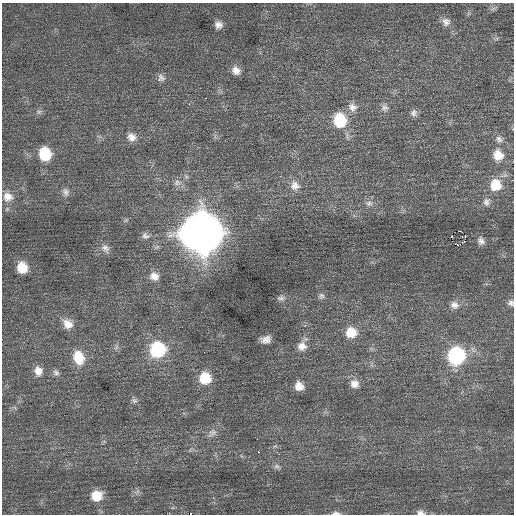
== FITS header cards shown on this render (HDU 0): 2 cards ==
NAXIS1  =                  512 / Axis length
NAXIS2  =                  512 / Axis length

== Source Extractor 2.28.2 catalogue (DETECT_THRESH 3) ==
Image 512 x 512 px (HDU 0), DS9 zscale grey, 1 PNG px = 1 image px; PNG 516 x 516 px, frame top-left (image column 1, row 512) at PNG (2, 3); no overlay
Background 0.213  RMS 0.69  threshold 2.07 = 3 sigma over >= 5 px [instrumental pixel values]
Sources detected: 56; all 56 listed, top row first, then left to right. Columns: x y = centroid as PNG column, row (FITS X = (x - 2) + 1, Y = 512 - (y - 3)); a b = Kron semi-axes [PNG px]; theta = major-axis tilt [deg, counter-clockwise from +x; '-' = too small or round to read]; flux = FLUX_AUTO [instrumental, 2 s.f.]
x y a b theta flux
446 22 11 11 - 290
218 25 10 10 - 280
236 71 11 10 - 340
161 78 11 9 -51 220
206 98 3 2 - 59
352 107 14 12 -31 370
384 107 10 9 - 220
39 112 7 5 29 120
414 113 10 8 82 190
340 120 14 12 -79 1900
131 137 12 11 - 390
499 139 11 8 -40 230
45 154 13 11 -74 1700
498 155 14 13 - 680
177 183 10 8 27 250
295 185 14 13 - 470
496 185 14 14 - 1000
66 192 12 9 -73 250
8 197 13 12 - 470
486 202 12 9 70 230
369 203 11 7 2 230
458 231 3 2 - 6200
202 233 17 16 - 120000
465 235 3 2 - 350
145 236 11 9 -25 210
481 241 10 8 -65 220
457 245 5 2 - 1100
105 248 14 9 -46 280
22 268 10 9 - 970
154 276 12 10 -27 370
321 296 9 8 - 150
281 298 11 8 9 180
511 303 8 8 - 160
454 305 12 10 -25 320
68 324 14 11 -40 500
351 332 13 12 - 860
266 339 9 6 10 300
302 346 12 12 - 450
116 347 7 4 71 95
158 350 13 13 - 3400
456 356 13 12 - 5200
78 357 16 12 -71 1100
38 371 11 10 - 390
56 372 9 7 -31 160
205 378 12 12 - 1200
354 384 12 11 - 390
299 386 10 9 - 450
134 400 8 7 - 140
212 433 14 9 38 310
258 452 2 2 - 370
279 454 3 3 - 32
277 466 9 6 -24 140
97 496 13 11 17 840
336 513 11 5 1 160
420 513 11 7 -9 210
191 514 2 2 - 1500
At the frame edge (FLAGS 8, measured only in part): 4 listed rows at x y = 511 303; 336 513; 420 513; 191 514